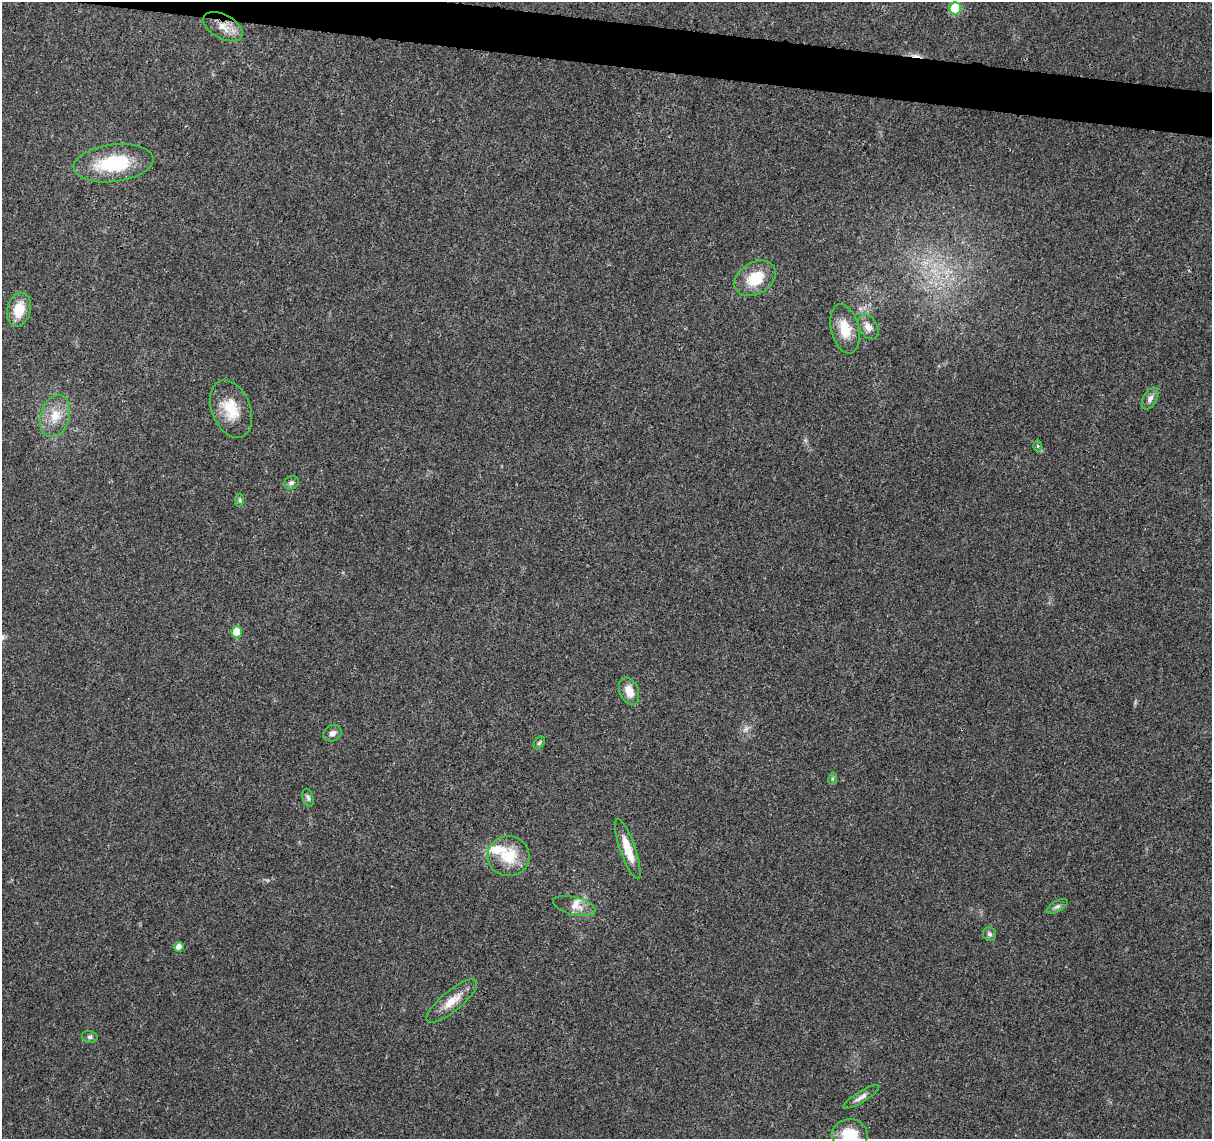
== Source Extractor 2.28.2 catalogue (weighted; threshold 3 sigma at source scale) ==
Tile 11 of 4 x 4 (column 3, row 3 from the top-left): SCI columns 2426-3635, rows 1363-2499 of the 4856 x 5063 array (HDU 1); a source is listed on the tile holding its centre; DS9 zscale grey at full resolution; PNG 1214 x 1141 px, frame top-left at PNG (2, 2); each listed source drawn as its Kron ellipse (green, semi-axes under 4 px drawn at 4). Shown black and unused: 3% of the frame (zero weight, under 3 of 4 exposures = <1% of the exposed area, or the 3 px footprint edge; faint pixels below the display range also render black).
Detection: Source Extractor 2.28.2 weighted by HDU 2 'WHT'; one run over the whole footprint, this tile lists its part. Background 0.0252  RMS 0.0024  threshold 0.011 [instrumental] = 3 sigma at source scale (4.5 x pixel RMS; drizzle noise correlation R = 1.50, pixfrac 1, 0.0396/0.0396 arcsec/px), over >= 5 px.
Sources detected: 33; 1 too faint to see at this stretch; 1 cosmic-ray / hot-pixel residue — neither listed nor drawn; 2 inside a brighter listed object's ellipse — not listed separately; the other 29 listed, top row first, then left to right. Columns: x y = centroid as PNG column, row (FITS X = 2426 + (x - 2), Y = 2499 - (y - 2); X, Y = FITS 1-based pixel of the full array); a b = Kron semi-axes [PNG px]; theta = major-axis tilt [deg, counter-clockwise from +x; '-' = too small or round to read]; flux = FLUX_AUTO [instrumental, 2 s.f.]
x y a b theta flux
955 8 6 6 - 13
223 27 21 12 -29 3.2
113 163 40 18 7 15
755 278 22 16 31 7.4
19 310 17 11 77 5.2
868 327 13 9 -61 2.1
845 329 25 14 -77 5.4
1150 399 12 7 61 1.1
231 409 30 19 -68 7.2
55 416 21 14 73 4.8
1038 446 6 4 -89 0.34
291 483 8 6 26 0.74
240 500 6 4 72 0.37
237 632 5 5 - 4.5
629 691 14 9 -67 3.1
332 733 9 7 31 1.2
539 743 7 4 59 0.42
832 779 6 4 73 0.36
308 798 9 5 -74 0.65
628 849 31 7 -71 5.3
509 856 21 20 - 7.3
574 906 22 8 -14 2.4
1057 906 11 5 29 0.78
989 934 7 6 - 0.68
179 947 5 5 - 1.5
452 1001 31 10 39 4.1
90 1037 8 6 -13 0.63
861 1097 21 5 31 1.4
850 1135 18 16 2 8.2
Isophote crosses this tile's border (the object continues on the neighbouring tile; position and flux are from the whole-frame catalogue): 1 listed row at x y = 850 1135